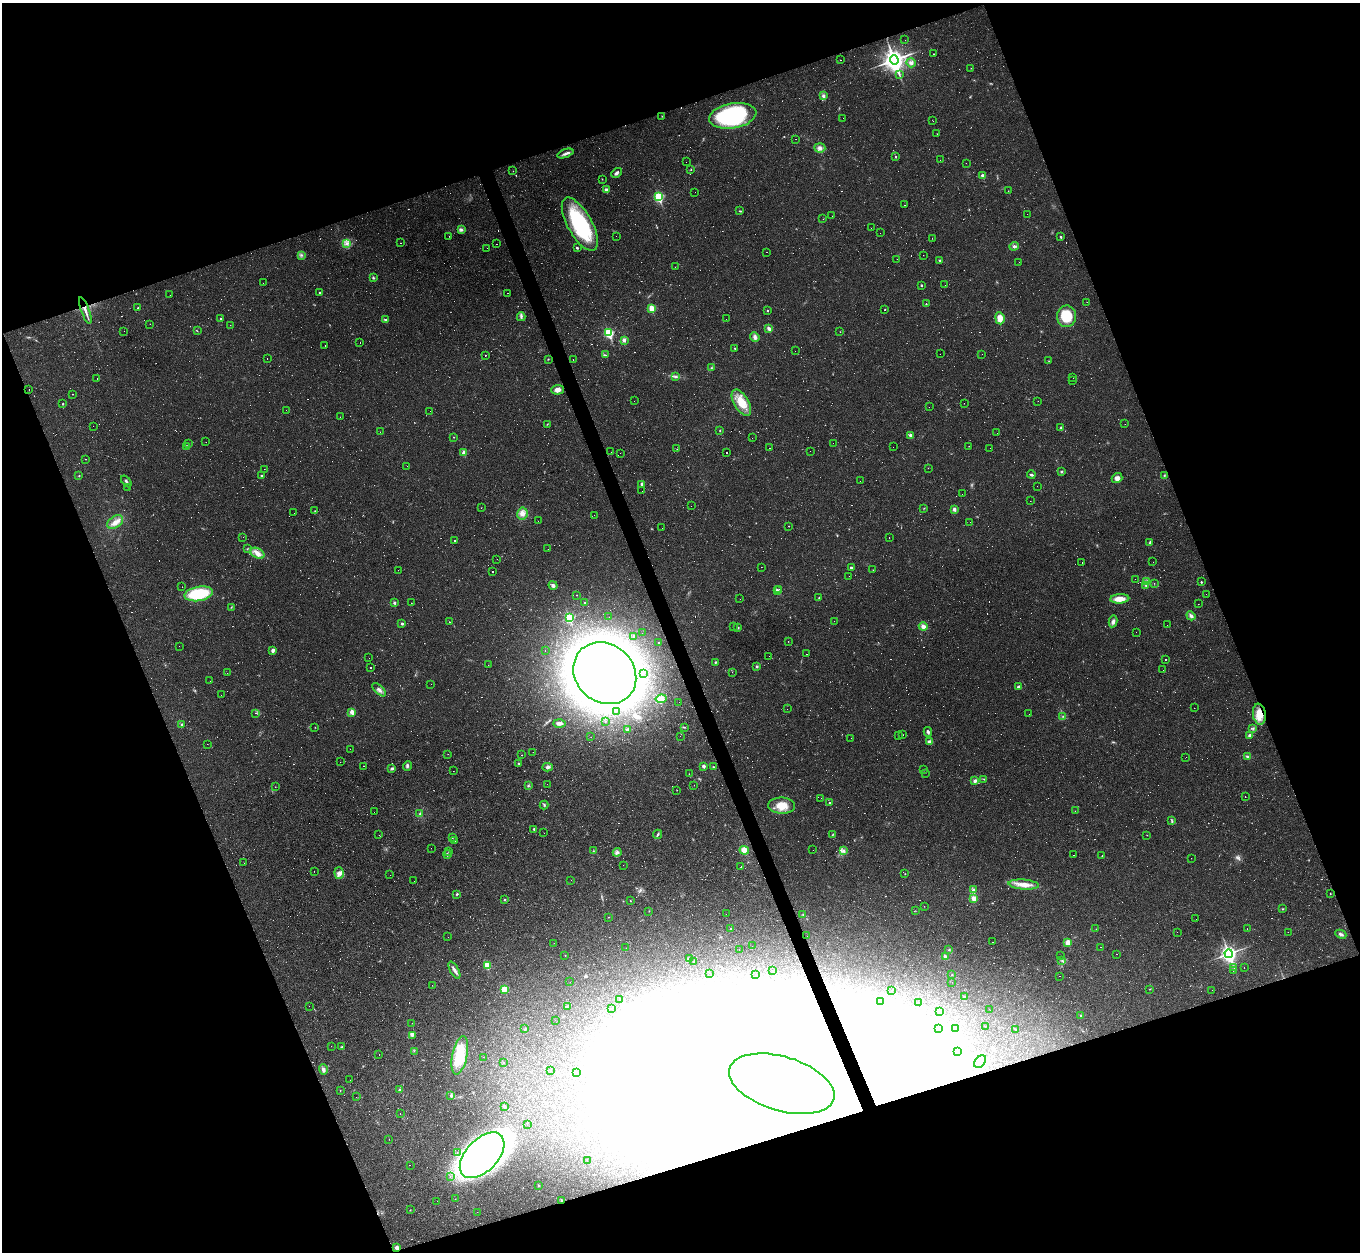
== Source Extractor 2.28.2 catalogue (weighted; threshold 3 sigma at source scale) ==
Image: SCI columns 1-5432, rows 273-5271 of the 5432 x 5417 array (HDU 1 of 3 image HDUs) = the unmasked area's bounding box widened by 8 px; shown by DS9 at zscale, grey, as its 4 x 4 block average (DS9 zoom 1 of the averaged frame): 1 PNG px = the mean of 4 x 4 image px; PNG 1362 x 1254 px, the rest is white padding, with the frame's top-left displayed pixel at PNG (2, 3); every listed detection drawn as its Kron ellipse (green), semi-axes under 4 PNG px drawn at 4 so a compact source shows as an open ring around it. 40% of this frame is shown black and not used: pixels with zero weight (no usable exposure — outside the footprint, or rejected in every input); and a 3 px margin inside the footprint's outer edge (the drizzle kernel's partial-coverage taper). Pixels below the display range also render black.
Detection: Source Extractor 2.28.2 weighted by HDU 2 'WHT'. Background 0.0624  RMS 0.0071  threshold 0.0319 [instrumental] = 3 sigma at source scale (4.5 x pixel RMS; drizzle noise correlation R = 1.50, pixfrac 1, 0.05/0.05 arcsec/px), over >= 5 px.
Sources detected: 1316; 256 too faint to see at this stretch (4 x 4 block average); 105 inside a brighter object's white glare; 509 cosmic-ray / hot-pixel residue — neither listed nor drawn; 3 coinciding with a brighter row at this scale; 6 inside a brighter listed object's ellipse — not listed separately; the other 437 listed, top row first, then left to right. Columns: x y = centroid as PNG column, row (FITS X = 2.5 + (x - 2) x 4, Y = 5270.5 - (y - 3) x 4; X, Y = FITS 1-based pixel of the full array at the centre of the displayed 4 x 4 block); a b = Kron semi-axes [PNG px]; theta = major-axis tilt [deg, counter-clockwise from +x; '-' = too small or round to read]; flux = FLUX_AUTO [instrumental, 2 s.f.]
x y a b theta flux
905 40 2 2 - 0.58
934 54 2 2 - 18
841 60 2 2 - 1.9
894 60 5 4 - 3300
911 63 5 4 - 12
971 68 2 2 - 1
899 74 2 2 - 1.8
823 96 4 3 - 11
662 116 2 2 - 1.3
733 116 24 12 10 520
843 118 2 2 - 0.74
933 121 2 2 - 1.5
937 134 2 2 - 1.2
796 139 2 2 - 1.2
820 148 5 4 - 16
565 153 8 3 19 15
895 157 2 2 - 7.1
940 160 2 2 - 0.61
686 162 2 2 - 0.55
966 163 2 2 - 1.7
691 170 2 2 - 2
513 171 2 2 - 0.76
617 173 6 3 45 12
983 176 2 2 - 58
602 179 2 2 - 1.9
606 190 2 2 - 53
1008 191 2 2 - 1.6
695 192 2 2 - 1.6
659 197 3 2 - 440
904 205 2 2 - 0.97
740 211 3 2 - 3.6
1027 214 2 2 - 0.93
832 216 2 2 - 1
823 219 2 2 - 0.48
580 224 30 12 -61 410
871 228 2 2 - 1.5
461 229 4 3 - 9.4
880 233 2 2 - 0.64
449 236 2 2 - 1.2
616 236 2 2 - 0.97
1061 237 2 2 - 9.5
932 238 2 2 - 0.83
346 243 4 2 - 8
401 243 2 2 - 1.2
497 244 2 2 - 1.3
1014 246 5 3 - 10
487 248 2 2 - 0.64
577 248 2 2 - 12
767 252 2 2 - 1
302 255 2 2 - 2.1
923 255 2 2 - 0.98
897 259 2 2 - 1.4
939 260 2 2 - 3.9
1019 262 2 2 - 1.3
675 267 2 2 - 0.75
373 278 3 2 - 4.8
263 283 2 2 - 0.69
921 285 2 2 - 9.1
945 285 2 2 - 0.44
319 292 2 2 - 5.4
507 293 2 2 - 2.5
170 295 2 2 - 1.2
1087 302 2 2 - 0.66
926 304 2 2 - 4
138 308 2 2 - 5.6
652 308 2 2 - 150
85 310 14 2 -70 25
885 310 2 2 - 3
767 311 2 2 - 3.8
1067 316 11 9 87 130
521 317 4 3 - 7.7
1000 318 6 4 -82 40
221 319 2 2 - 9
726 319 2 2 - 0.56
386 320 4 2 - 5.6
150 324 2 2 - 2
230 325 2 2 - 0.74
769 329 4 3 - 13
124 331 2 2 - 3.3
197 331 2 2 - 2
840 332 2 2 - 1.1
609 333 3 2 - 430
755 337 5 3 - 12
624 340 3 3 - 12
360 342 2 2 - 4.4
325 346 2 2 - 0.89
735 349 3 2 - 3.6
795 351 2 2 - 0.54
940 354 2 2 - 0.57
982 354 2 2 - 3.3
485 355 2 2 - 36
605 355 4 2 - 4
267 358 2 2 - 2.9
548 359 3 2 - 2.4
573 360 2 2 - 0.8
1049 361 2 2 - 1.5
712 368 2 2 - 2.1
675 376 4 2 - 4.8
1073 378 2 2 - 1.3
97 379 2 2 - 1.1
1073 380 2 2 - 0.56
29 389 2 2 - 1
558 390 6 5 - 24
73 394 2 2 - 1.6
634 401 2 2 - 1.5
1038 401 2 2 - 0.51
63 403 2 2 - 2.3
741 403 14 7 -60 84
964 403 2 2 - 0.66
929 407 2 2 - 3.2
286 410 2 2 - 0.52
430 411 2 2 - 0.78
340 417 2 2 - 5.6
547 424 3 2 - 2.5
1125 424 2 2 - 0.65
93 426 2 2 - 9
1061 427 2 2 - 3.6
720 431 2 2 - 2.3
380 432 2 2 - 0.54
997 433 2 2 - 0.6
910 435 2 2 - 26
454 437 2 2 - 2.6
752 438 2 2 - 0.48
206 442 2 2 - 0.66
833 443 2 2 - 5.2
189 444 2 2 - 1.6
969 446 2 2 - 1.2
186 447 4 3 - 11
893 447 2 2 - 0.93
770 448 2 2 - 38
990 448 2 2 - 1.5
677 449 2 2 - 1.2
810 451 2 2 - 0.68
611 452 2 2 - 0.41
464 453 2 2 - 65
620 453 2 2 - 0.64
726 453 2 2 - 66
86 459 2 2 - 1.1
407 466 2 2 - 0.57
928 468 2 2 - 0.89
264 469 2 2 - 0.86
1061 472 3 3 - 4.3
1031 475 4 2 - 6.4
79 476 2 2 - 2.7
261 476 2 2 - 3.1
1164 476 2 2 - 2.7
1117 478 5 5 - 21
126 481 6 2 -52 8.2
860 481 2 2 - 0.54
642 484 4 3 - 6.3
1037 486 2 2 - 0.57
127 487 2 2 - 3.6
642 491 2 2 - 0.65
962 494 2 2 - 0.9
1030 501 2 2 - 1.2
691 506 2 2 - 0.77
481 508 2 2 - 0.84
924 508 2 2 - 1.8
954 509 2 2 - 35
315 511 2 2 - 1.7
294 513 2 2 - 1.5
522 514 6 5 - 23
594 515 2 2 - 0.57
538 521 2 2 - 1.9
115 522 9 5 32 29
970 522 2 2 - 0.51
789 526 2 2 - 2.3
662 528 2 2 - 1
243 537 2 2 - 0.69
889 538 2 2 - 5.7
454 541 2 2 - 3
1150 542 4 2 - 5.3
247 549 2 2 - 2.1
548 549 2 2 - 0.73
257 553 7 5 -27 29
497 559 2 2 - 0.53
1082 562 2 2 - 1.5
1153 562 2 2 - 0.61
761 567 2 2 - 0.81
851 567 2 2 - 18
398 570 2 2 - 0.7
873 570 2 2 - 1.6
492 571 2 2 - 30
849 576 2 2 - 0.51
1135 579 2 2 - 0.66
1147 582 4 3 - 8.2
1201 582 2 2 - 7.5
1154 583 2 2 - 1.3
553 585 4 4 - 11
1146 585 3 2 - 3.7
182 587 2 2 - 0.6
779 589 2 2 - 1.3
777 591 2 2 - 49
199 594 14 7 11 250
1206 594 2 2 - 3.3
577 595 2 2 - 2.6
819 598 2 2 - 3.2
740 599 2 2 - 0.47
1120 599 9 4 4 50
394 603 2 2 - 23
411 603 2 2 - 0.9
584 603 2 2 - 11
1198 604 2 2 - 0.79
231 607 2 2 - 2.2
1191 616 5 3 - 14
609 617 2 2 - 0.72
569 618 2 2 - 390
834 621 2 2 - 0.86
1113 621 6 3 78 14
450 622 3 2 - 2.3
402 624 2 2 - 16
1167 625 2 2 - 3.9
733 626 2 2 - 0.79
923 626 4 3 - 18
738 628 2 2 - 4
1136 632 2 2 - 1.3
642 633 2 2 - 0.46
633 636 3 2 - 6.1
788 641 2 2 - 1.1
659 643 2 2 - 4.2
179 646 2 2 - 2.5
273 650 4 3 - 11
545 650 2 2 - 0.75
807 654 2 2 - 47
769 656 2 2 - 1.8
369 658 2 2 - 0.69
1165 659 2 2 - 2.8
715 662 3 2 - 3.4
488 665 2 2 - 0.46
757 666 3 2 - 5.7
370 668 2 2 - 6.9
1163 670 2 2 - 0.9
732 672 2 2 - 1
227 673 2 2 - 0.79
605 673 33 29 -41 4000
643 673 2 2 - 1.7
210 681 2 2 - 2.9
431 684 2 2 - 1
1018 687 3 2 - 7
379 690 8 3 -42 16
221 695 2 2 - 1.7
661 699 5 4 - 23
679 702 2 2 - 0.96
1194 708 2 2 - 0.85
787 709 2 2 - 0.59
616 711 2 2 - 1
352 712 2 2 - 73
255 713 2 2 - 1.5
1029 714 2 2 - 0.78
1259 714 10 6 -82 59
1063 716 2 2 - 2.4
605 721 2 2 - 1.9
559 723 6 3 -1 16
182 725 3 2 - 6
315 727 2 2 - 1.9
684 727 2 2 - 1.9
628 729 3 2 - 8.3
1253 729 2 2 - 3.2
928 732 5 2 - 8.3
902 735 2 2 - 2.8
1250 735 3 3 - 8.8
680 736 2 2 - 0.45
899 736 2 2 - 1.1
591 737 2 2 - 0.58
851 738 2 2 - 0.42
930 741 3 2 - 15
207 744 2 2 - 0.67
350 749 2 2 - 2
533 752 2 2 - 0.64
448 754 2 2 - 0.82
522 755 2 2 - 2.3
1247 756 4 3 - 6.8
1186 757 2 2 - 0.74
340 762 2 2 - 0.67
518 763 2 2 - 2.8
363 766 2 2 - 2
407 766 5 3 - 8.1
704 766 2 2 - 39
548 767 5 3 - 10
713 767 3 2 - 3.1
392 768 3 3 - 7.5
924 770 2 2 - 3.3
453 771 2 2 - 0.83
925 773 2 2 - 0.83
689 774 2 2 - 1.4
984 779 2 2 - 1.5
975 781 3 2 - 13
547 784 2 2 - 0.45
694 785 2 2 - 0.59
528 786 2 2 - 4.2
275 787 2 2 - 1
677 790 2 2 - 1.3
1245 797 2 2 - 1.4
821 798 2 2 - 0.47
830 803 3 2 - 3.2
544 805 4 2 - 3.6
782 806 13 8 -2 66
1075 811 2 2 - 0.63
374 812 2 2 - 1.6
420 814 3 2 - 2.9
1172 820 3 2 - 3.2
534 829 2 2 - 8.7
544 833 2 2 - 0.63
657 834 5 2 - 6.3
379 835 2 2 - 3.6
833 835 2 2 - 2.7
1147 835 2 2 - 1.5
452 837 2 2 - 2.3
454 841 2 2 - 4.3
431 848 2 2 - 0.54
744 850 5 3 - 43
813 850 2 2 - 2.5
593 851 2 2 - 1.6
843 851 4 3 - 10
448 852 2 2 - 0.55
617 852 4 3 - 9.7
447 854 4 2 - 5.2
1073 855 2 2 - 7.8
1102 856 2 2 - 1.8
1191 858 2 2 - 0.64
244 863 2 2 - 0.52
623 865 2 2 - 0.83
741 867 2 2 - 5.1
314 871 2 2 - 0.74
339 873 6 4 -84 17
905 874 2 2 - 2.2
390 875 2 2 - 1.1
571 880 2 2 - 0.52
414 881 2 2 - 0.4
1024 885 15 5 -4 44
973 890 2 2 - 8.9
1330 893 2 2 - 1.7
457 894 3 2 - 3.6
974 898 3 3 - 23
505 900 3 2 - 4.1
630 901 2 2 - 1.8
924 906 2 2 - 1
1282 909 2 2 - 2.7
649 911 2 2 - 1.7
915 911 2 2 - 0.89
726 914 2 2 - 1.1
803 915 2 2 - 2
609 917 2 2 - 1.5
1196 919 2 2 - 78
730 929 2 2 - 4.5
1096 929 2 2 - 1.2
1247 929 2 2 - 0.83
1177 932 2 2 - 0.58
1288 932 2 2 - 0.53
1341 934 6 3 -25 11
807 936 2 2 - 0.83
448 937 2 2 - 0.86
992 942 2 2 - 63
1068 942 2 2 - 37
554 943 2 2 - 1.2
752 946 2 2 - 0.75
1101 947 2 2 - 0.77
626 948 2 2 - 0.46
739 950 2 2 - 24
948 950 2 2 - 1.1
1117 954 2 2 - 21
1229 954 4 3 - 1500
565 955 2 2 - 1.9
1061 955 2 2 - 2.6
945 956 3 2 - 9.9
689 958 3 2 - 2.8
1062 960 2 2 - 3.5
694 962 3 2 - 7.7
487 965 2 2 - 200
1244 967 2 2 - 2
1234 968 2 2 - 1.4
454 970 9 3 -61 15
1233 970 2 2 - 1.6
772 971 2 2 - 0.39
709 973 2 2 - 0.49
756 974 2 2 - 0.66
952 974 2 2 - 2.2
1059 976 2 2 - 4.6
570 982 2 2 - 0.57
952 982 2 2 - 0.4
432 985 2 2 - 0.96
504 989 2 2 - 150
1150 989 3 2 - 1.4
1212 990 2 2 - 1
891 991 2 2 - 0.74
964 996 4 2 - 4.4
620 1000 2 2 - 0.83
881 1002 2 2 - 0.92
918 1003 2 2 - 1.5
309 1006 2 2 - 3
567 1006 2 2 - 2.4
612 1009 2 2 - 0.5
989 1009 2 2 - 0.99
939 1012 4 2 - 3.1
1081 1016 2 2 - 12
555 1020 2 2 - 0.65
412 1023 2 2 - 0.98
986 1026 2 2 - 1.9
525 1028 3 2 - 2.3
939 1028 2 2 - 3.7
956 1028 4 2 - 5.9
1015 1029 2 2 - 1.5
412 1036 3 3 - 5.9
331 1046 2 2 - 0.96
342 1047 3 2 - 3.5
414 1051 2 2 - 1.4
957 1052 2 2 - 2.5
379 1054 2 2 - 4
460 1055 19 7 78 170
483 1057 2 2 - 0.47
980 1062 7 5 50 26
504 1063 2 2 - 1.5
323 1070 5 3 - 15
550 1071 2 2 - 0.9
576 1073 2 2 - 0.71
350 1080 2 2 - 0.92
782 1084 54 27 -17 10000
399 1090 3 2 - 4.4
340 1091 2 2 - 1.6
451 1095 3 3 - 5.5
356 1097 2 2 - 0.41
505 1106 4 2 - 5.4
400 1114 2 2 - 0.95
527 1124 2 2 - 2.1
389 1139 2 2 - 0.88
457 1152 2 2 - 0.95
482 1155 28 16 47 2200
587 1161 2 2 - 0.55
410 1165 2 2 - 0.66
450 1177 2 2 - 2.8
539 1185 2 2 - 2.6
455 1199 2 2 - 0.94
561 1200 2 2 - 4.4
437 1201 2 2 - 0.65
410 1210 2 2 - 1.7
477 1212 2 2 - 0.48
397 1248 2 2 - 29
Overlapping masked pixels (flux is a lower limit): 5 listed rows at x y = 85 310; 1259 714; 782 1084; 561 1200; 397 1248
Diffuse or blended objects may show on this block-average render without a row.